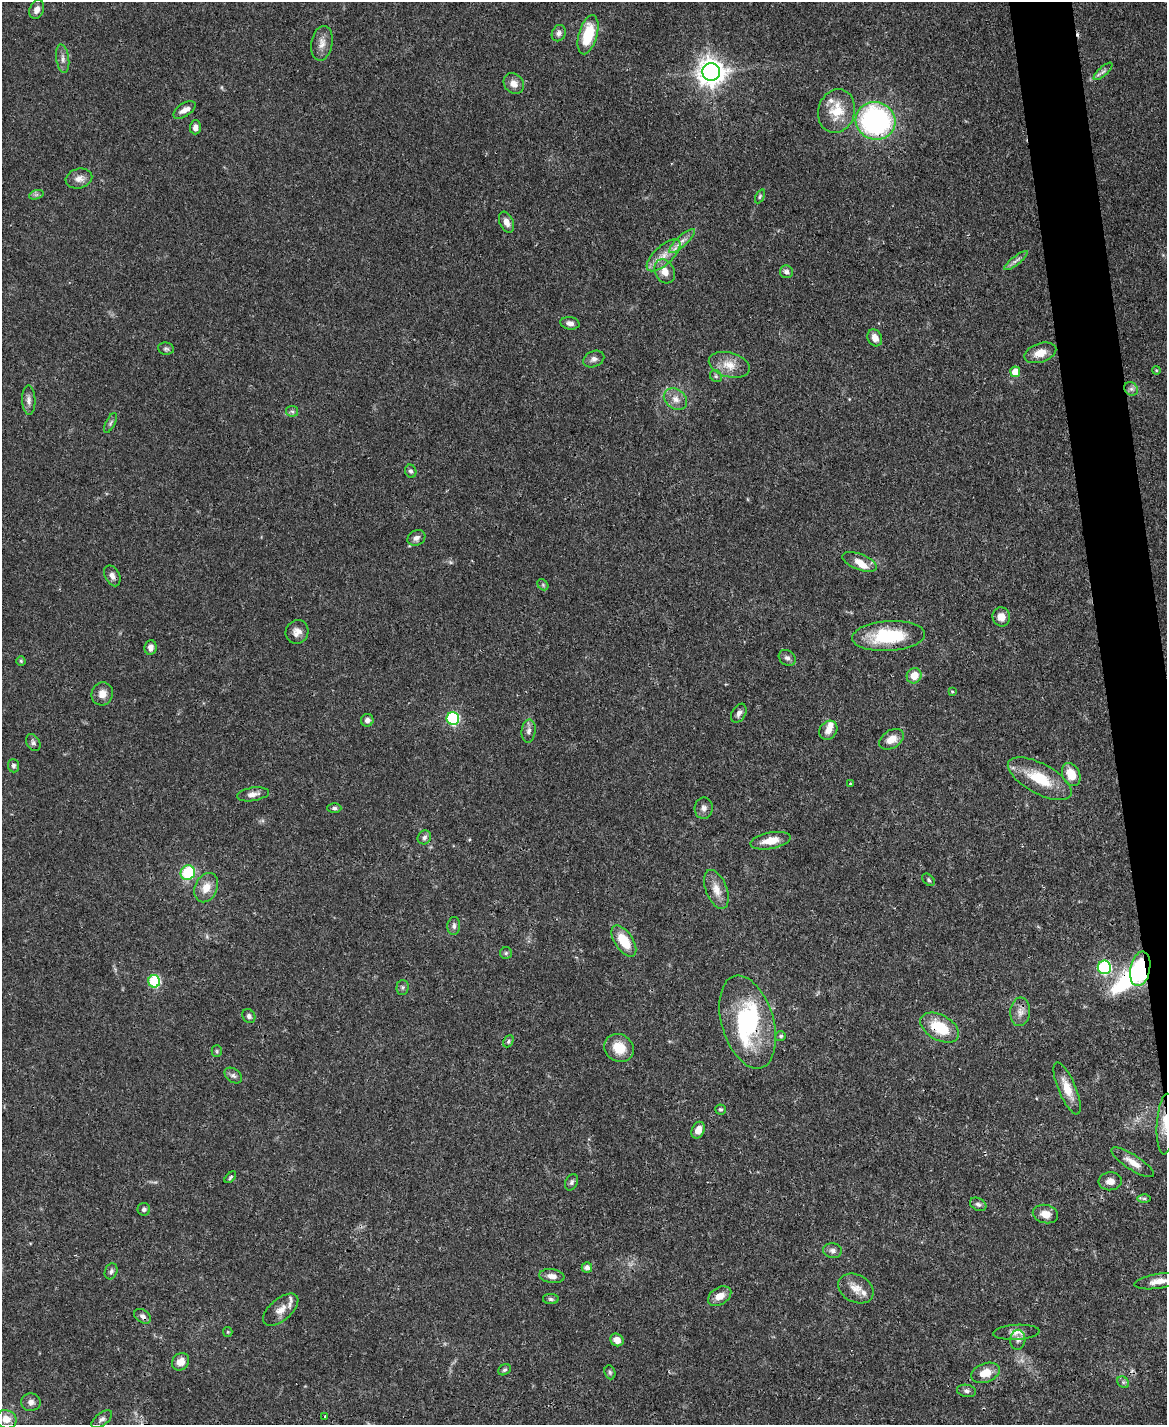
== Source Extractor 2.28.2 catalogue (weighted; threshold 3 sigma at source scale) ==
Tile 6 of 4 x 3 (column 2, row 2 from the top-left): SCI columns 1168-2332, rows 1666-3088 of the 4665 x 4644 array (HDU 1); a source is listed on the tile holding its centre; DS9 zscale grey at full resolution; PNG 1169 x 1427 px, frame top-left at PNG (2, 2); each listed source drawn as its Kron ellipse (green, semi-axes under 4 px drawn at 4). Shown black and unused: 3% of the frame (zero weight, under 3 of 4 exposures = <1% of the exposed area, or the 3 px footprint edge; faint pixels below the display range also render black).
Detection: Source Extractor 2.28.2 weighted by HDU 2 'WHT'; one run over the whole footprint, this tile lists its part. Background 0.0671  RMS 0.0034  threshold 0.0151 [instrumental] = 3 sigma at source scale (4.5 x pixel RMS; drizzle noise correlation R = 1.50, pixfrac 1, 0.05/0.05 arcsec/px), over >= 5 px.
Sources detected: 131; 3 inside a brighter object's white glare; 1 cosmic-ray / hot-pixel residue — neither listed nor drawn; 6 inside a brighter listed object's ellipse — not listed separately; the other 121 listed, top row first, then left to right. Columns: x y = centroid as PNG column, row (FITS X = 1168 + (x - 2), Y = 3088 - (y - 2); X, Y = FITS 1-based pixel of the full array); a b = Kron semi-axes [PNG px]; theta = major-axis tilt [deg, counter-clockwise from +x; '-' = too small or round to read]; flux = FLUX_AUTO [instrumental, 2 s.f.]
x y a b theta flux
37 10 10 7 68 2.1
559 33 8 7 - 1.2
588 35 20 9 74 12
322 43 17 10 80 2.9
63 59 14 6 -82 1.7
1103 71 12 4 42 1.1
711 72 9 8 - 390
514 83 11 9 -48 2.6
184 110 12 6 34 2.2
837 111 22 18 75 9.1
875 121 20 18 -19 69
195 127 7 5 88 1.5
79 179 13 9 14 2.6
36 195 7 4 19 0.77
760 196 7 4 64 0.51
506 222 11 6 -67 2.4
682 241 17 5 42 2.4
663 255 21 9 43 4.8
1016 261 14 4 38 1.4
665 271 13 9 -63 3.5
786 272 6 6 - 1.1
570 323 10 6 -10 1.6
875 338 9 7 -62 2.6
166 349 8 6 -8 0.76
1040 353 16 9 18 4.3
594 359 11 8 24 1.5
729 365 21 12 -16 5.1
1156 370 4 3 - 0.29
1015 372 5 5 - 4.4
716 376 6 5 - 0.6
1131 389 7 6 - 1
675 399 12 9 -35 2.8
29 400 14 7 -88 1.8
292 411 6 5 - 0.64
110 423 11 4 64 0.77
411 471 6 5 - 0.85
416 538 9 7 32 1.4
859 562 18 8 -21 3.3
112 576 11 7 -62 1.7
543 585 6 4 -47 0.59
1001 617 9 8 - 3
297 632 12 11 - 2.4
889 636 36 15 4 19
150 647 7 6 - 1.7
787 658 9 7 -38 1.2
21 661 4 4 - 0.44
914 676 8 7 - 4.2
952 692 4 3 - 0.37
102 694 12 10 67 3.2
739 713 10 6 58 1.4
453 718 6 6 - 36
367 720 6 6 - 1.4
828 730 10 8 54 2.8
529 731 11 7 84 1.5
891 739 13 9 33 4
33 743 9 6 -60 0.99
13 766 6 5 - 0.84
1071 774 12 8 -64 6.3
1040 779 35 15 -29 13
850 784 4 3 - 0.32
253 794 16 6 9 2.1
334 808 7 4 -1 0.73
704 808 10 9 - 1.6
424 837 7 6 - 1
771 841 20 8 10 5.3
188 873 7 7 - 19
928 880 7 5 -44 0.65
206 888 15 11 65 4.2
716 889 20 10 -69 4.1
454 926 9 6 84 1.2
624 941 18 9 -56 9.5
506 953 6 6 - 0.61
1104 967 7 6 - 40
1140 969 17 10 79 42
154 981 6 6 - 26
403 987 7 6 - 0.81
1020 1012 14 10 85 2.5
249 1016 7 6 - 1.1
748 1022 48 26 -73 31
940 1028 21 12 -29 12
781 1036 5 5 - 0.61
508 1041 6 4 62 0.62
619 1048 15 13 -35 6.7
217 1051 5 5 - 0.51
233 1076 10 6 -38 1.1
1067 1088 28 8 -67 5.6
721 1109 5 5 - 0.53
1166 1124 30 9 87 6.5
698 1130 9 6 65 2.8
1133 1162 25 7 -32 3.8
230 1177 7 4 46 0.55
1110 1181 11 9 5 2.6
572 1182 8 6 65 0.84
1144 1198 7 4 -1 0.63
978 1204 9 6 -27 1.1
144 1209 6 6 - 0.97
1045 1214 13 9 -12 3
832 1251 9 7 -8 1.3
587 1268 5 5 - 1.6
111 1271 8 6 69 0.87
552 1276 13 7 -6 2.2
1158 1281 24 7 9 3.9
856 1289 19 13 -28 4.1
720 1296 12 8 31 3.3
551 1299 8 5 -2 0.66
281 1310 21 11 40 3.6
143 1316 9 6 -35 1.3
228 1332 5 4 - 0.36
1016 1332 23 7 3 2.5
617 1340 7 6 - 2.7
1018 1340 10 7 86 1.4
180 1362 9 8 - 3.3
504 1370 6 5 - 0.61
610 1372 7 5 -69 0.63
985 1373 15 9 20 5.4
1123 1382 6 5 - 0.72
966 1391 9 6 -9 1.1
31 1402 10 8 -3 1.7
325 1416 3 2 - 0.27
6 1419 10 9 - 4.1
102 1419 12 6 38 1.3
Overlapping masked pixels (flux is a lower limit): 6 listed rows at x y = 875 121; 1140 969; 748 1022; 940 1028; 1166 1124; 1133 1162
Isophote crosses this tile's border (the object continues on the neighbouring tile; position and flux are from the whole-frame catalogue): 2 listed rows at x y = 1166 1124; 1158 1281